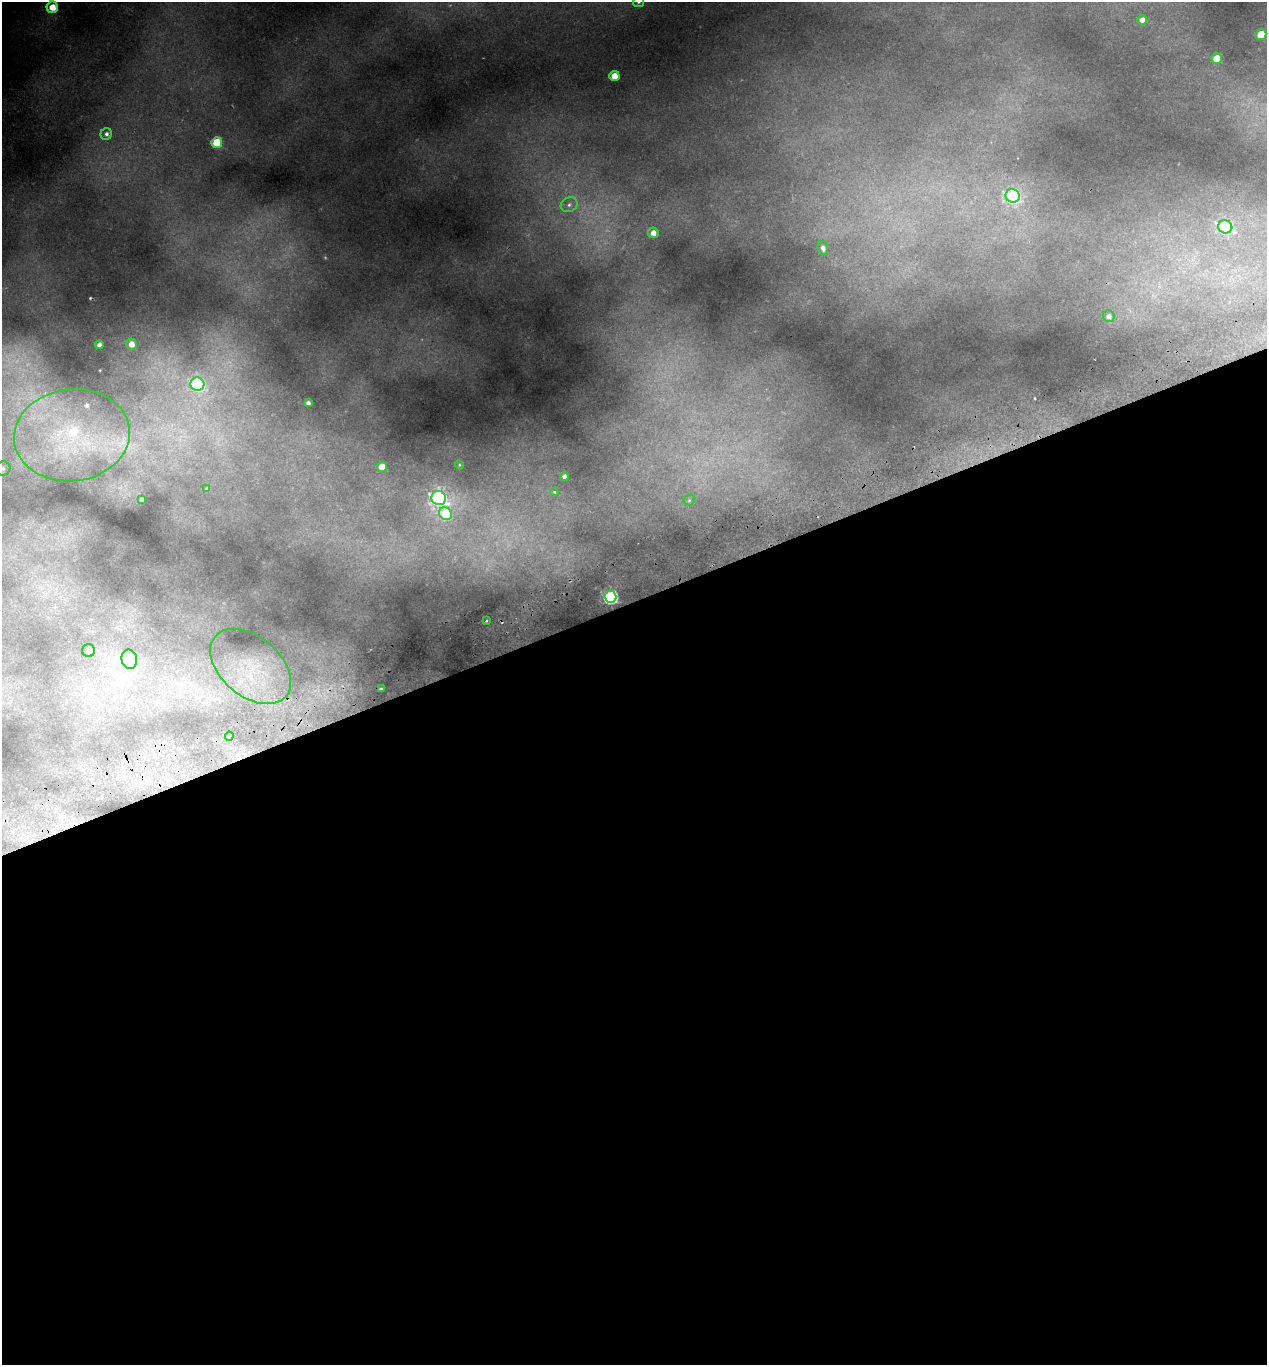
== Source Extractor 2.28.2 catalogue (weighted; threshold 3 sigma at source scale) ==
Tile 15 of 4 x 4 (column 3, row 4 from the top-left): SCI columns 2657-3921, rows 61-1423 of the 5365 x 5569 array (HDU 1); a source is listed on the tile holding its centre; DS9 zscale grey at full resolution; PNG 1269 x 1367 px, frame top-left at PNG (2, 2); each listed source drawn as its Kron ellipse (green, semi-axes under 4 px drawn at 4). Shown black and unused: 56% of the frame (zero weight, under 2 of 3 exposures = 4% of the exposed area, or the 3 px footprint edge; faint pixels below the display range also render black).
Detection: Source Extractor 2.28.2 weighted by HDU 2 'WHT'; one run over the whole footprint, this tile lists its part. Background 0.191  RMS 0.0093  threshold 0.0417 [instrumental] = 3 sigma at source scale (4.5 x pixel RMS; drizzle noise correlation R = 1.50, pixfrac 1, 0.0396/0.0396 arcsec/px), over >= 5 px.
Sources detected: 43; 2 too faint to see at this stretch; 3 cosmic-ray / hot-pixel residue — neither listed nor drawn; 2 inside a brighter listed object's ellipse — not listed separately; the other 36 listed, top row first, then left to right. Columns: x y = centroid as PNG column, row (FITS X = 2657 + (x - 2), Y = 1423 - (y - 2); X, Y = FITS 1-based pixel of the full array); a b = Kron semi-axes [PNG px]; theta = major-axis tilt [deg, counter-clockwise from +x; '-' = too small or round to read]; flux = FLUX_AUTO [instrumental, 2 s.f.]
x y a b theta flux
638 2 5 5 - 1.9
52 7 6 5 - 18
1142 20 5 5 - 6.3
1261 35 5 5 - 27
1217 58 5 5 - 22
614 76 5 5 - 15
106 134 6 5 - 2.8
217 143 5 5 - 49
1013 196 7 6 - 180
569 205 9 7 29 4
1225 227 7 6 - 160
653 233 5 5 - 6.6
823 248 7 5 -71 3.8
1109 316 6 6 - 3.6
131 344 5 5 - 8.3
99 345 4 4 - 4
197 384 7 6 - 130
308 403 4 4 - 3.2
72 435 58 46 7 150
459 465 5 4 - 1
382 467 5 5 - 15
3 468 7 7 - 3.1
564 477 4 4 - 3.8
207 489 4 4 - 1.8
554 492 4 3 - 1.2
439 498 7 7 - 270
142 500 4 3 - 2.3
689 500 6 5 - 1.5
445 514 7 6 - 42
610 597 6 6 - 170
487 620 3 3 - 1.9
89 651 6 6 - 4.5
129 659 10 7 -79 5.7
251 666 46 29 -40 66
381 689 4 2 - 2.2
229 736 4 4 - 7.6
Isophote crosses this tile's border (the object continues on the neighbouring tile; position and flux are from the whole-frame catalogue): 2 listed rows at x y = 638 2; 3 468